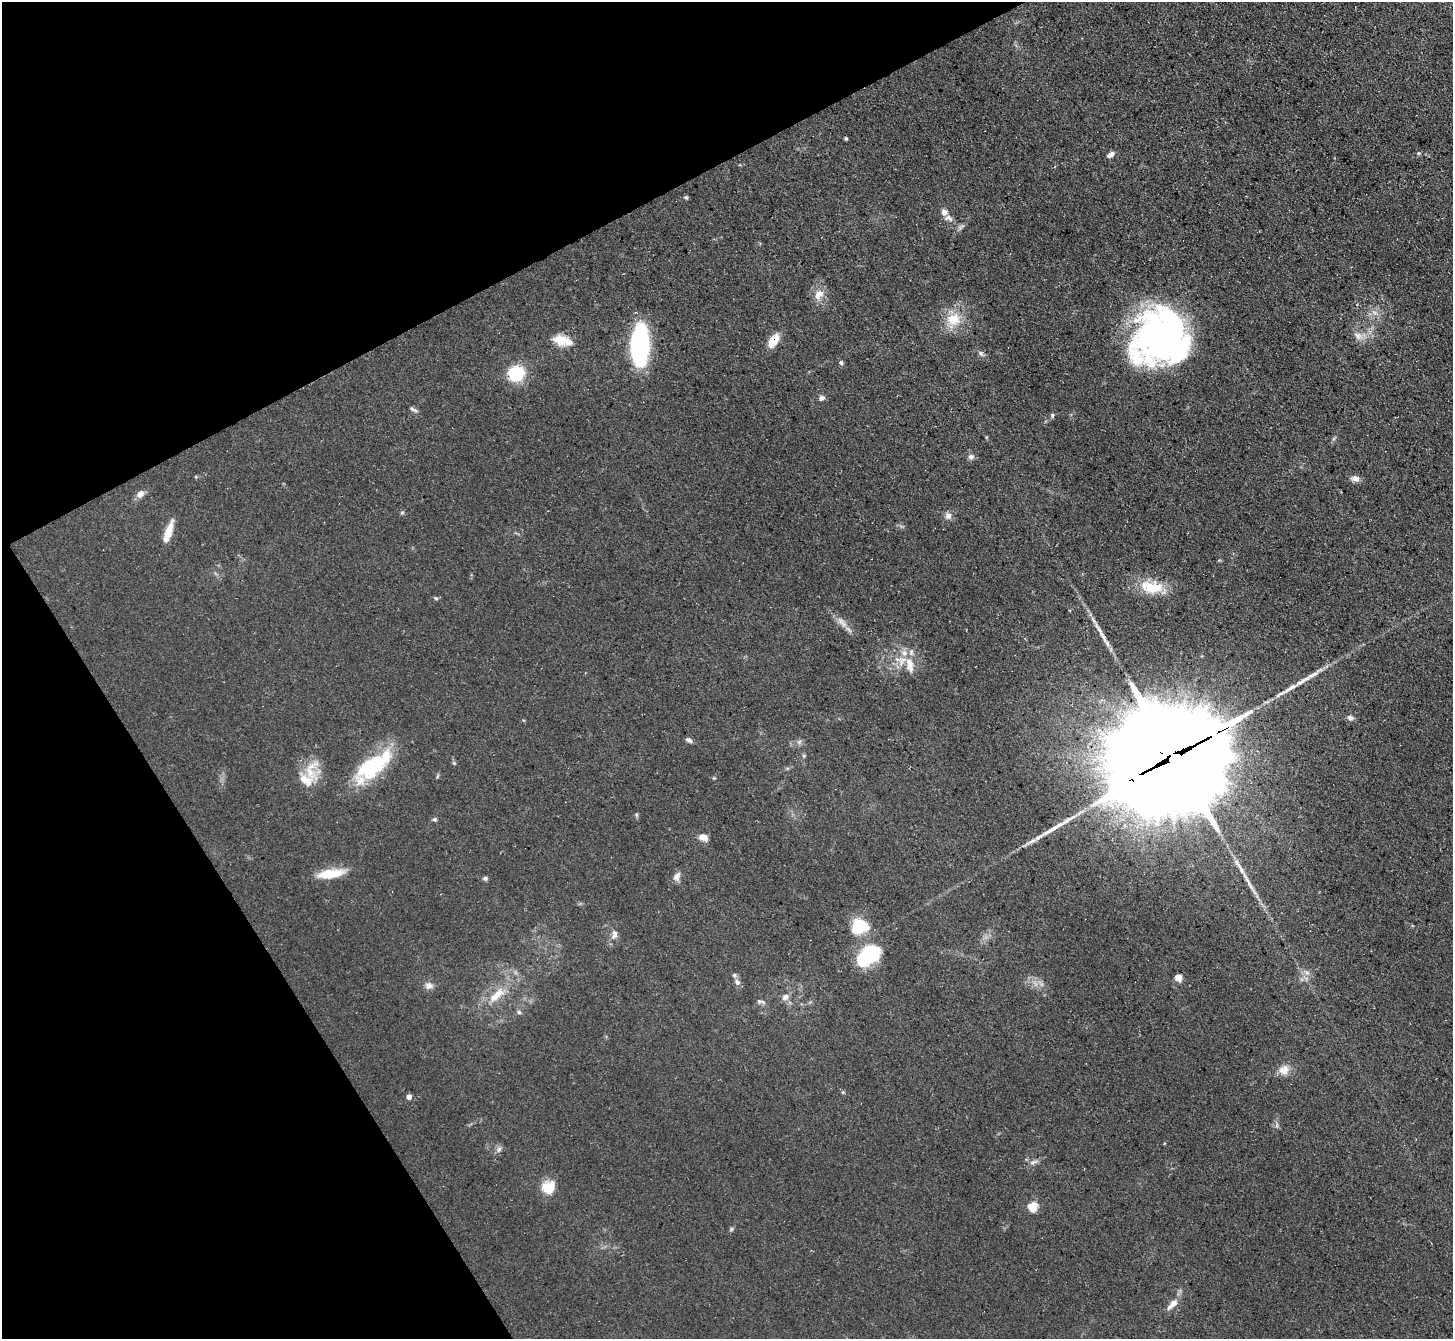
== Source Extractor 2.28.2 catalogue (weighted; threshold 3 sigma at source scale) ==
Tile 5 of 4 x 4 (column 1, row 2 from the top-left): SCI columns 3-1453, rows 2830-4166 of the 5807 x 5798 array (HDU 1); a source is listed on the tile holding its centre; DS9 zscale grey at full resolution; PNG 1455 x 1341 px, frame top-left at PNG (2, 2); no overlay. Shown black and unused: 25% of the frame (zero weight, under 3 of 5 exposures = <1% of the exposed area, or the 3 px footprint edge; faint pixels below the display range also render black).
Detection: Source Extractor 2.28.2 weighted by HDU 2 'WHT'; one run over the whole footprint, this tile lists its part. Background 0.0741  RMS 0.0085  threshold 0.0383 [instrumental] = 3 sigma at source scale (4.5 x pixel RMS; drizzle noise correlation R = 1.50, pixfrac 1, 0.05/0.05 arcsec/px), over >= 5 px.
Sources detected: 82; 4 inside a brighter object's white glare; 4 long thin detections or spike segments (spike, bleed or trail) — not listed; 8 inside a brighter listed object's ellipse — not listed separately; the other 66 listed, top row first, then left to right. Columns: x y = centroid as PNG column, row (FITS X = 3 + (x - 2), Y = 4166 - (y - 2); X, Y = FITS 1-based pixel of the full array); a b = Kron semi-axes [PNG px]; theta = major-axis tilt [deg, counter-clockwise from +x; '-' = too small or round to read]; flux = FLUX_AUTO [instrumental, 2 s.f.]
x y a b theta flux
846 138 5 4 - 1.1
1418 153 6 4 21 1.2
1110 154 9 5 34 3.9
686 197 8 4 -8 1.2
944 212 8 6 -70 4.5
819 295 16 10 43 8.3
1374 312 9 4 -19 2.4
953 319 22 18 1 20
1358 336 14 9 -29 6.5
1158 337 63 46 61 260
562 341 25 11 -14 15
773 341 13 8 59 17
640 345 29 12 88 160
981 353 8 5 -46 2.3
841 363 6 5 - 1.8
516 373 10 9 - 59
822 398 8 6 34 2.6
414 410 11 4 -25 1.9
1052 415 5 5 - 1.5
971 457 7 7 - 3
1355 478 10 6 -8 4.7
140 493 10 7 46 5.2
402 513 6 4 20 1.1
948 516 9 8 - 4.1
168 532 25 7 71 13
1151 587 32 15 -7 26
436 598 5 4 - 1.2
842 622 19 7 -48 6.9
910 665 25 11 -79 13
1312 675 21 6 23 7.4
1350 718 8 6 -19 3.1
689 740 8 5 -31 2.5
799 742 7 5 44 1.9
804 756 6 4 -71 1.2
1174 757 35 32 -21 24000
378 761 36 27 35 42
454 763 5 4 - 1
311 770 44 17 75 22
714 778 4 4 - 0.8
636 815 6 4 -62 1.2
435 819 6 5 - 1.6
703 837 11 7 -22 6.1
330 874 31 10 9 22
677 876 13 8 59 4.3
485 878 6 5 - 1.9
859 926 18 15 11 30
614 934 13 8 73 4.7
868 955 25 16 39 61
1307 973 7 6 - 2.7
1178 978 9 7 -63 5.1
737 982 9 7 -61 3.1
429 985 10 9 - 4.4
497 995 27 10 41 17
785 997 10 8 39 4.1
763 1002 9 5 -24 2.3
519 1012 6 5 - 1.6
1284 1070 15 11 17 8.5
843 1092 6 3 71 0.89
409 1097 5 4 - 5.3
1277 1125 7 4 72 1.5
499 1149 8 6 58 2.8
1033 1162 12 6 11 3.3
548 1187 17 16 - 15
1033 1207 5 5 - 34
731 1229 7 4 71 1.3
1172 1304 19 7 45 7.7
Overlapping masked pixels (flux is a lower limit): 2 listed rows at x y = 773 341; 1174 757